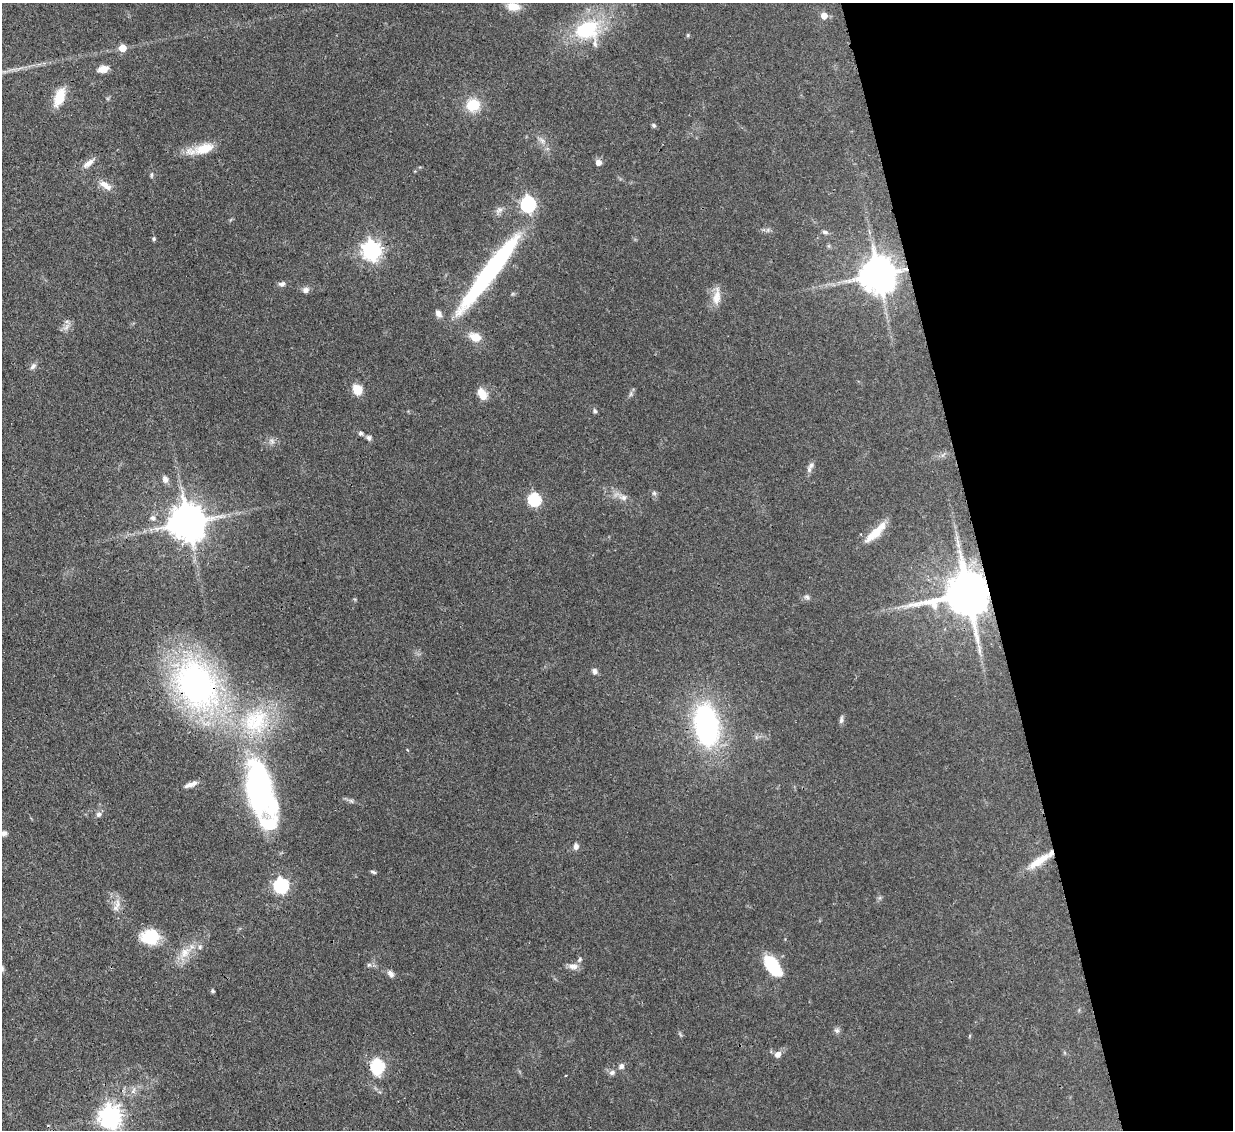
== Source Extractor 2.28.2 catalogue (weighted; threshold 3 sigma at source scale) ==
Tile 12 of 4 x 4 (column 4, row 3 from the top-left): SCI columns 3773-5003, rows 1342-2469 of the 5081 x 5061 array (HDU 1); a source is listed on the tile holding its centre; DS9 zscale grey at full resolution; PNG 1235 x 1132 px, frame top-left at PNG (2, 3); no overlay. Shown black and unused: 20% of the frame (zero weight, under 3 of 4 exposures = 9% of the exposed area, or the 3 px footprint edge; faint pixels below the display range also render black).
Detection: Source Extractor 2.28.2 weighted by HDU 2 'WHT'; one run over the whole footprint, this tile lists its part. Background 0.0967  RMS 0.0047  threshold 0.021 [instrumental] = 3 sigma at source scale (4.5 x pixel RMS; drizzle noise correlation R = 1.50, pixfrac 1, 0.05/0.05 arcsec/px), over >= 5 px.
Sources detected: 80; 1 cosmic-ray / hot-pixel residue — not listed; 2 inside a brighter listed object's ellipse — not listed separately; the other 77 listed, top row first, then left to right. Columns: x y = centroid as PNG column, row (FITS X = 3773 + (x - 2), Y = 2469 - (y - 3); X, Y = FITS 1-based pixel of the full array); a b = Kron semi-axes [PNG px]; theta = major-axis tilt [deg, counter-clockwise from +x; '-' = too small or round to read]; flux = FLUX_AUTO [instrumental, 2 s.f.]
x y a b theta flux
513 7 16 10 -9 5.7
824 16 5 5 - 5.6
587 30 31 28 0 33
688 35 6 4 72 0.55
122 48 5 5 - 9.3
103 69 12 7 11 4
59 97 19 10 69 11
473 105 12 11 - 13
654 125 7 5 -41 0.85
542 140 12 5 -48 2
204 149 27 12 17 11
598 162 6 6 - 2.4
88 163 17 7 39 3.1
152 175 7 4 81 0.71
105 185 19 8 -33 4.3
528 204 7 6 - 110
499 210 11 7 44 2
825 232 7 5 -11 1.1
154 239 5 4 - 0.73
371 250 7 7 - 220
490 271 101 14 53 81
878 274 10 10 - 1200
282 284 9 6 3 1.6
305 290 8 7 - 1.9
717 297 24 9 80 5.6
438 313 11 7 -60 2.1
67 327 11 6 57 2.1
475 337 15 10 -20 6.1
33 366 10 6 49 1.5
357 389 11 9 -56 7.1
482 394 14 9 -59 6
631 394 9 4 81 1
595 411 6 5 - 0.95
361 433 5 5 - 1.3
369 438 7 7 - 1.3
272 441 8 5 -46 1.4
809 470 9 6 90 1.5
165 479 10 7 -68 2
654 493 6 6 - 0.93
623 497 11 8 -9 2.7
534 499 6 6 - 60
153 518 7 7 - 1.5
188 522 11 10 - 1200
875 533 33 9 44 9.2
968 593 14 12 10 2200
807 597 7 5 -23 1.2
594 671 7 7 - 1.6
196 684 47 34 -61 160
841 720 9 5 82 1.3
256 721 45 37 60 48
706 725 32 18 -80 100
407 750 4 3 - 0.42
191 784 16 5 20 2.9
260 788 60 28 -77 120
98 814 8 6 59 1.5
3 833 8 7 - 1.9
576 846 8 6 88 1.9
1039 861 34 8 34 8.7
373 872 7 4 -20 0.86
281 885 7 6 - 86
118 904 15 7 89 3.6
150 937 20 16 -2 16
200 947 6 5 - 0.95
185 952 18 12 48 7.2
369 965 6 5 - 0.96
573 966 14 8 -2 3
773 966 24 12 -55 19
390 974 10 6 -49 1.9
213 991 4 4 - 0.84
837 1031 8 6 -55 1.4
969 1036 5 3 - 0.43
778 1054 8 7 - 2.6
377 1066 7 6 - 72
621 1066 8 6 83 1.5
612 1073 8 7 - 1.5
133 1091 9 4 60 1.5
110 1117 8 7 - 350
Overlapping masked pixels (flux is a lower limit): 4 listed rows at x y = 878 274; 968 593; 196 684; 260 788
Isophote crosses this tile's border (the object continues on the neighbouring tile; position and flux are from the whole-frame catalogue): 1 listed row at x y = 3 833